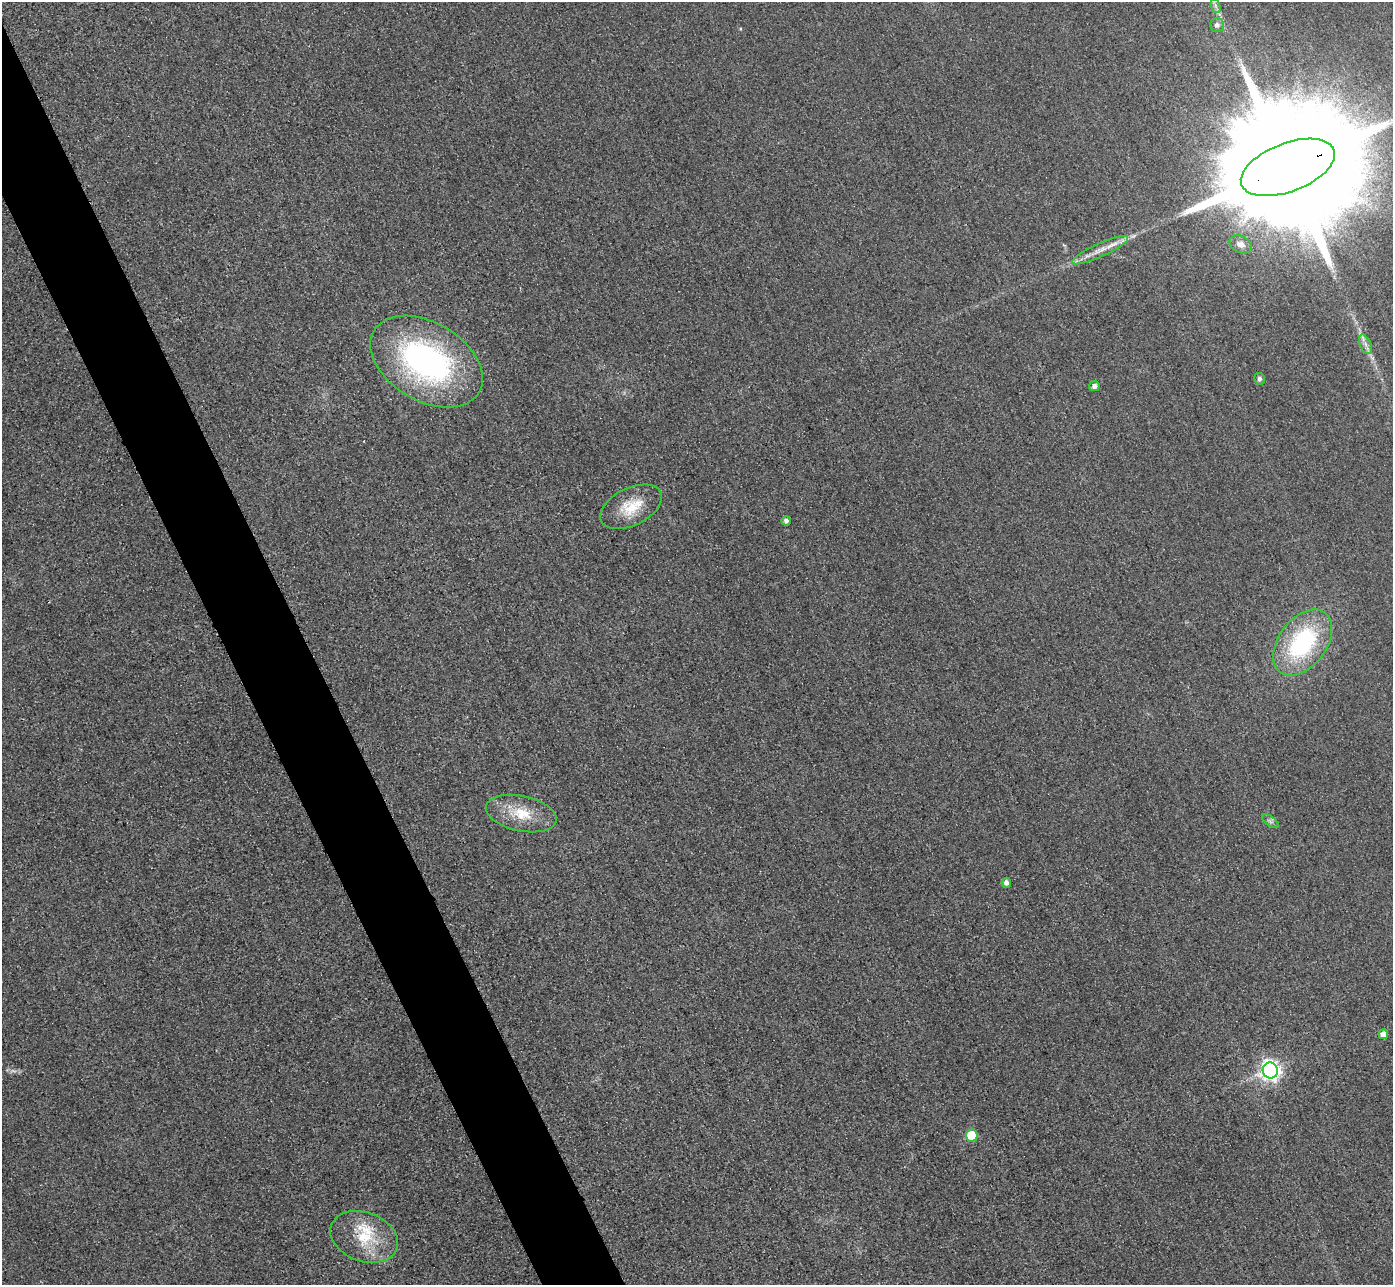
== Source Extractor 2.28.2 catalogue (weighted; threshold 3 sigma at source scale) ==
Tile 11 of 4 x 4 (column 3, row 3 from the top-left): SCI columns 2813-4203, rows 1590-2872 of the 5625 x 5613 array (HDU 1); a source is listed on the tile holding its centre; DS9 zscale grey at full resolution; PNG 1395 x 1287 px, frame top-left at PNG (2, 2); each listed source drawn as its Kron ellipse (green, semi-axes under 4 px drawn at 4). Shown black and unused: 5% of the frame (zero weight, under 3 of 4 exposures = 3% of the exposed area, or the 3 px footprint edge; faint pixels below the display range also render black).
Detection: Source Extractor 2.28.2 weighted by HDU 2 'WHT'; one run over the whole footprint, this tile lists its part. Background 0.0651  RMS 0.019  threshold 0.0834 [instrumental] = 3 sigma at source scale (4.5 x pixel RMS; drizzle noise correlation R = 1.50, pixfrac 1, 0.05/0.05 arcsec/px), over >= 5 px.
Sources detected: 20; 1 too faint to see at this stretch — neither listed nor drawn; the other 19 listed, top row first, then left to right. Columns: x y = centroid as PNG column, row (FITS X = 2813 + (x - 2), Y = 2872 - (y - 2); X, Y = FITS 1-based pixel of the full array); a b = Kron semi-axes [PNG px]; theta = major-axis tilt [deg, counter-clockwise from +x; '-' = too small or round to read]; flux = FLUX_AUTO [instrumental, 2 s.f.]
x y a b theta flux
1216 6 7 4 -71 5.6
1217 25 7 7 - 8.7
1288 167 49 24 21 170000
1241 244 12 8 -26 13
1100 250 30 6 24 26
1365 344 10 5 -67 8.2
427 362 61 39 -31 480
1259 379 6 5 - 4.3
1094 386 5 5 - 8.2
631 507 33 19 26 58
786 521 5 4 - 6
1303 643 37 24 53 220
521 813 36 17 -12 61
1270 821 10 4 -36 5.5
1006 883 5 4 - 8.7
1383 1034 5 4 - 16
1270 1070 8 7 - 970
972 1136 6 5 - 61
364 1237 35 24 -20 87
Overlapping masked pixels (flux is a lower limit): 1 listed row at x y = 1288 167
Isophote crosses this tile's border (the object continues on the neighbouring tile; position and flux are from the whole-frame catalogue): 1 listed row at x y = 1288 167